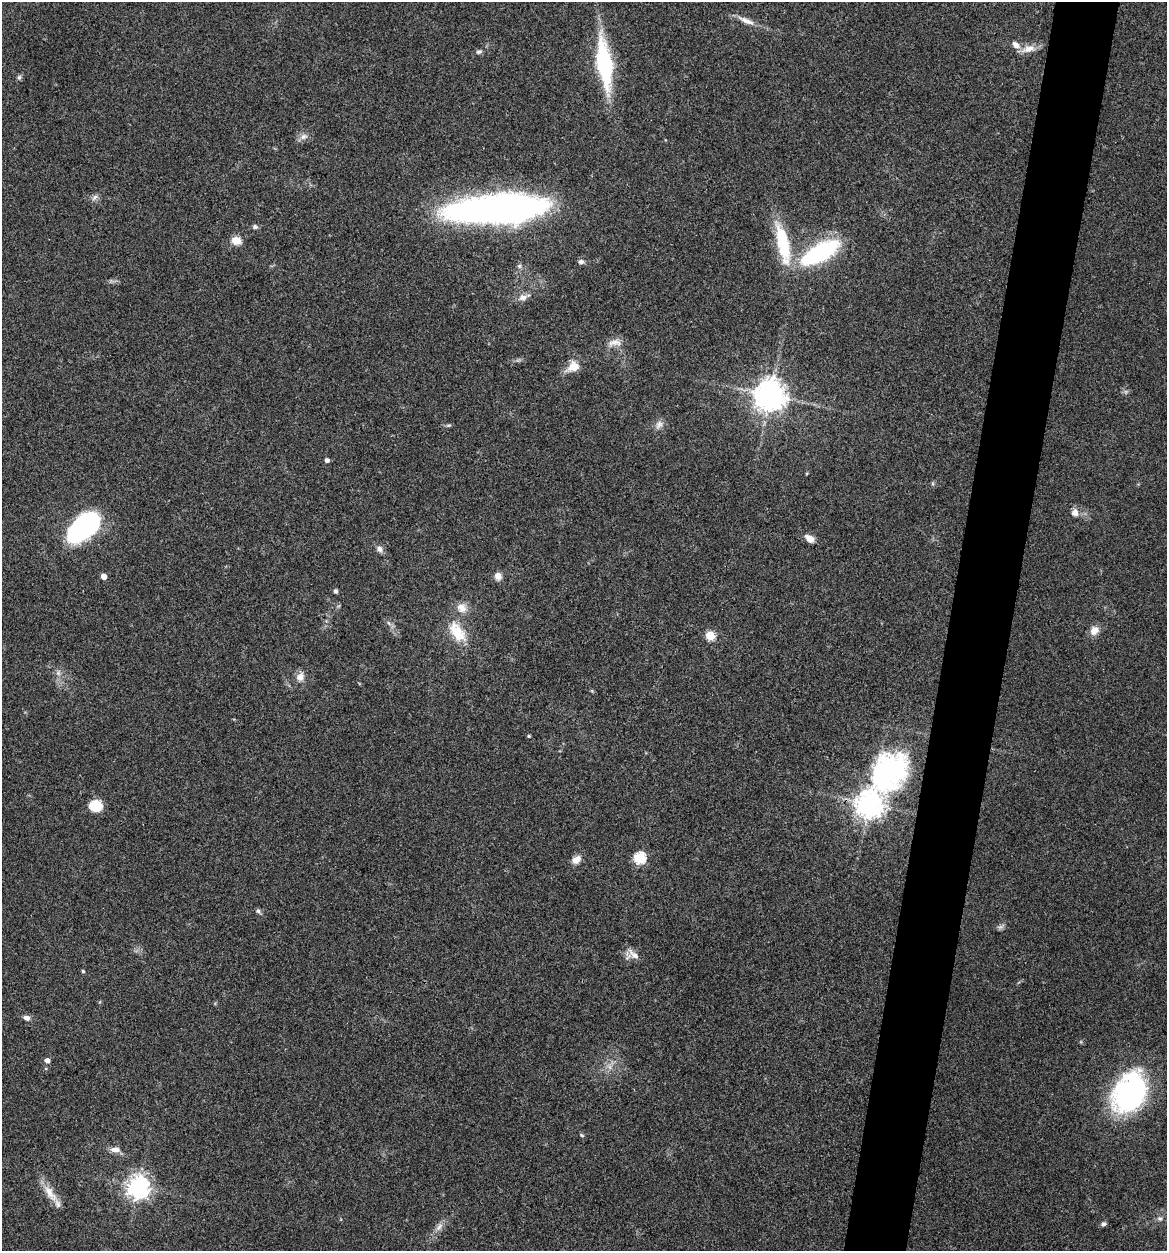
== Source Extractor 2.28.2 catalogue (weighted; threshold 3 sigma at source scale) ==
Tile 10 of 4 x 4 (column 2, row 3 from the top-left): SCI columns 1408-2572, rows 1253-2501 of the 5022 x 5005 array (HDU 1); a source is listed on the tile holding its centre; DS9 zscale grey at full resolution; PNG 1169 x 1253 px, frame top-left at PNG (2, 2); no overlay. Shown black and unused: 5% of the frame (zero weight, under 3 of 4 exposures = <1% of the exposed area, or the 3 px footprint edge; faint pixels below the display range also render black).
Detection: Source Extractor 2.28.2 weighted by HDU 2 'WHT'; one run over the whole footprint, this tile lists its part. Background 0.0635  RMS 0.0051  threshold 0.023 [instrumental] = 3 sigma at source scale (4.5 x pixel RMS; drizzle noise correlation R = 1.50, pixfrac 1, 0.05/0.05 arcsec/px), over >= 5 px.
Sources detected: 58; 1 too faint to see at this stretch — not listed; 1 inside a brighter listed object's ellipse — not listed separately; the other 56 listed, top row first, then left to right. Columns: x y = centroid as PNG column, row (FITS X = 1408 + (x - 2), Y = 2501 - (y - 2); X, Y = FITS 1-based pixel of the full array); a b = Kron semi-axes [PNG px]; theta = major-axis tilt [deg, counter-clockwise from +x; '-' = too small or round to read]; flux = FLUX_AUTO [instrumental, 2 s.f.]
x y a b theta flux
746 21 26 7 -23 5.2
1028 49 20 9 14 5.5
479 52 8 6 15 1.3
604 64 56 15 -83 56
19 77 8 6 74 1.1
303 137 12 8 18 3
94 197 10 6 50 1.9
498 209 93 24 4 280
255 227 7 6 - 1.3
236 240 11 9 -11 5.7
783 243 54 14 -77 30
820 252 46 18 30 58
581 262 8 5 -6 1.7
519 266 7 6 - 1.2
523 297 13 9 16 3.4
615 342 21 10 6 5
573 367 15 11 32 8.2
770 395 10 10 - 740
448 425 7 5 18 0.87
659 425 14 10 56 3.3
327 460 4 4 - 2.1
1075 513 9 8 - 3.5
84 526 33 17 42 99
810 538 13 8 -34 3.8
379 549 10 8 -41 2.4
104 576 4 4 - 4.9
498 576 9 8 - 3.7
336 591 4 4 - 1.5
462 608 15 13 -31 5.4
389 623 7 5 -59 1.3
1094 630 12 10 48 4.8
457 632 29 15 -56 15
710 635 5 5 - 28
58 673 9 6 76 2.1
300 677 13 11 68 3.9
529 736 4 3 - 0.69
888 771 62 41 60 110
870 804 9 9 - 580
96 806 13 11 -4 11
640 858 6 6 - 59
576 860 11 8 36 4.5
258 911 8 5 -41 1.2
1000 927 10 6 10 1.5
633 954 22 9 -42 4.4
83 971 4 4 - 0.66
27 1018 8 6 -22 2.3
47 1061 5 5 - 3.2
609 1067 9 6 -56 2.6
1129 1092 39 27 61 110
582 1135 7 4 -21 0.69
115 1150 13 7 -4 3.6
138 1187 7 7 - 430
50 1193 30 10 -55 8.3
1160 1218 9 7 9 1.8
1104 1224 7 5 26 1.5
439 1227 14 7 58 3.2
Isophote crosses this tile's border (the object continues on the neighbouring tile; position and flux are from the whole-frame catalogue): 1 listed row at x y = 1129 1092